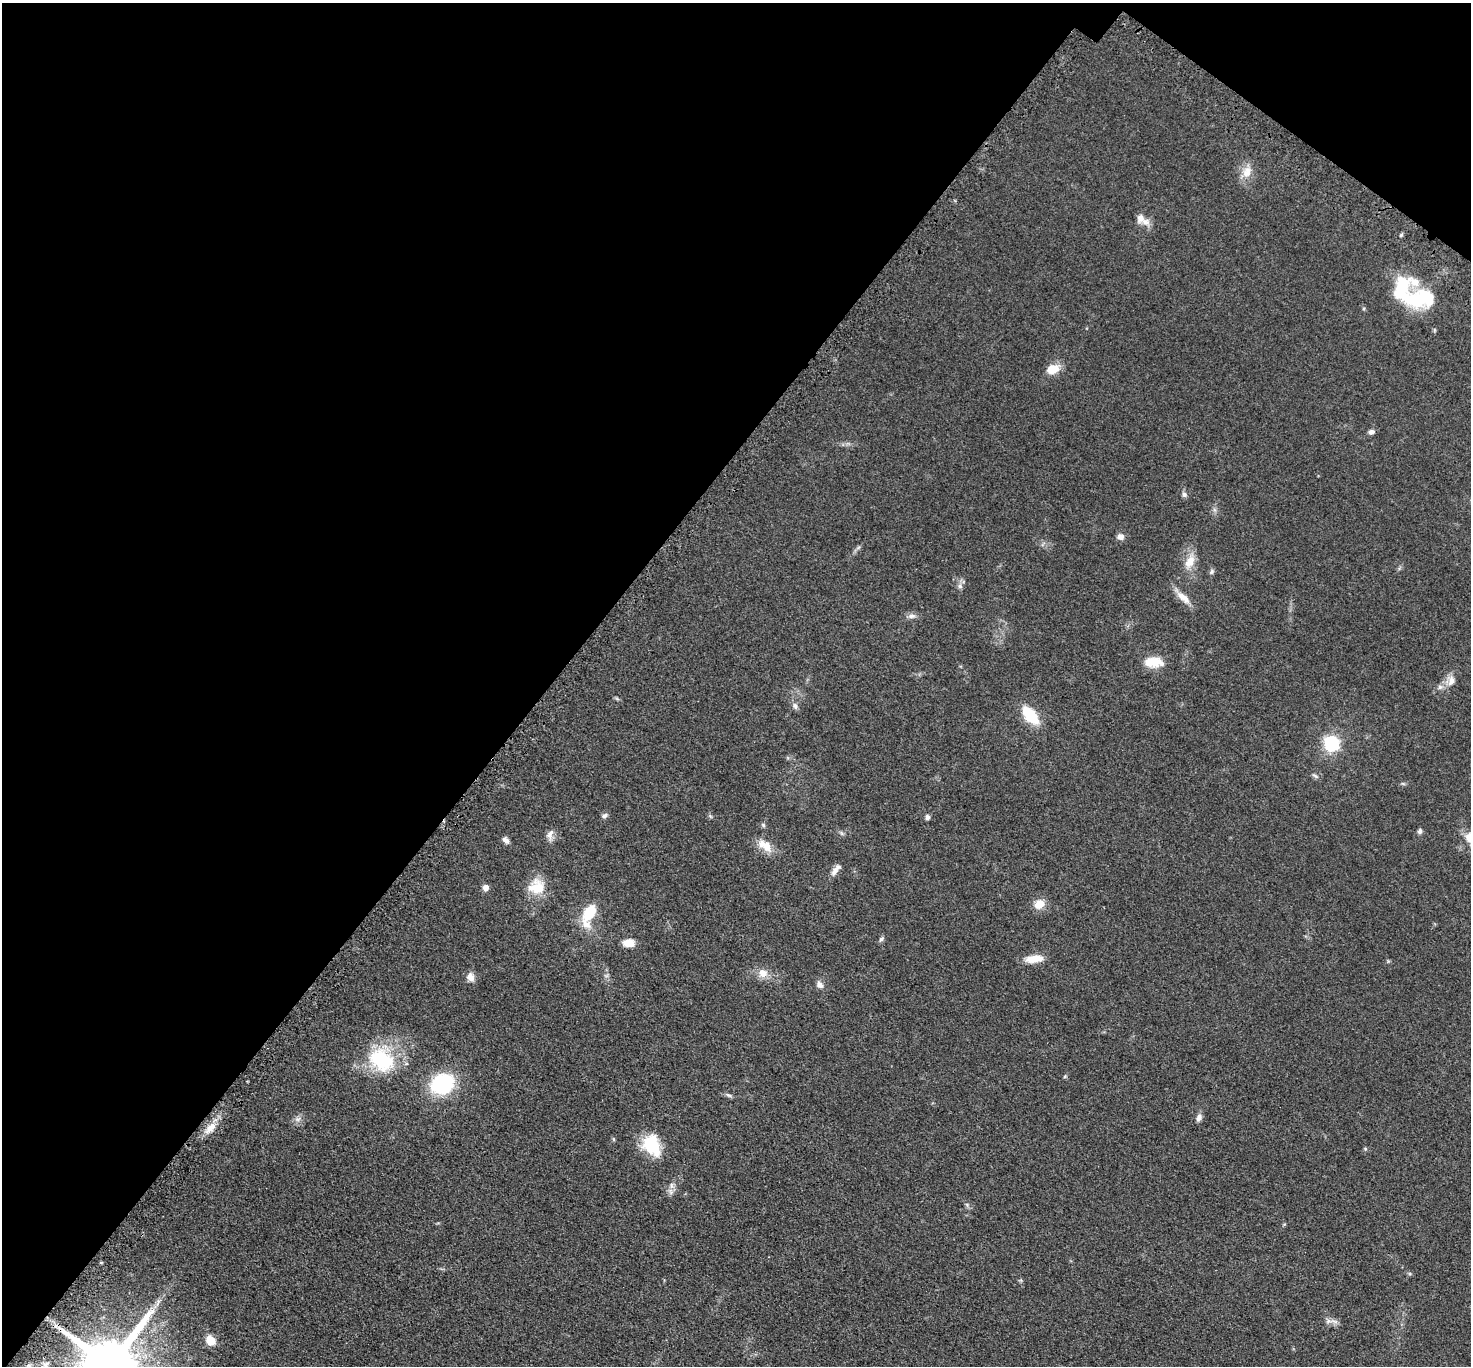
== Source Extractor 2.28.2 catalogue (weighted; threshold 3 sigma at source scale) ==
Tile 2 of 4 x 4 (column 2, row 1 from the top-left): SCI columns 1537-3005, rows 4445-5808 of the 6011 x 6022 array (HDU 1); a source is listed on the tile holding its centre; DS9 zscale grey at full resolution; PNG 1473 x 1368 px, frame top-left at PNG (2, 3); no overlay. Shown black and unused: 40% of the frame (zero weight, under 3 of 5 exposures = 4% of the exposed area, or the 3 px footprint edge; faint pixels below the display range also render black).
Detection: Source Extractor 2.28.2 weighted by HDU 2 'WHT'; one run over the whole footprint, this tile lists its part. Background 0.0471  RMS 0.0071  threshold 0.0319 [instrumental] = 3 sigma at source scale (4.5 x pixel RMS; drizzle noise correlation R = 1.50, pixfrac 1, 0.05/0.05 arcsec/px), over >= 5 px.
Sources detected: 59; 2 inside a brighter object's white glare — not listed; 4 inside a brighter listed object's ellipse — not listed separately; the other 53 listed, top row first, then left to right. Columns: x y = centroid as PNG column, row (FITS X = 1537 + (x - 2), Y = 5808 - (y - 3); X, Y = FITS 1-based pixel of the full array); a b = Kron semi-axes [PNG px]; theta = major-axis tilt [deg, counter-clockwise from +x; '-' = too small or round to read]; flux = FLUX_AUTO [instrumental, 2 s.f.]
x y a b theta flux
1247 172 17 12 77 8.5
1145 222 13 10 -14 5.1
1401 235 5 4 - 0.87
1414 299 33 20 -8 34
1053 369 12 9 18 13
1371 432 8 6 15 2.4
1184 494 8 6 -71 2
1120 537 9 8 - 3.2
858 548 7 4 20 1.2
1190 562 21 11 61 9.2
1212 572 8 6 55 1.5
960 586 8 6 -88 2.2
1183 598 22 9 -41 7.3
911 616 11 6 5 2.6
1153 662 25 13 -1 11
1451 681 14 10 76 5.5
1440 687 8 6 1 2.3
795 706 9 6 -63 2.3
1030 715 15 8 -50 36
1331 744 7 7 - 96
1315 776 9 5 -25 1.5
605 816 8 5 26 1.8
710 816 7 4 -71 0.93
927 817 6 6 - 2.2
763 825 6 5 - 1.1
1420 831 6 5 - 2
550 835 16 9 82 3.9
506 840 10 6 -47 2.6
765 846 22 11 -39 9.8
835 871 14 7 56 4.2
537 887 22 19 6 16
486 888 6 6 - 4.2
1039 904 10 9 - 9.5
589 913 17 10 58 22
881 939 8 5 45 1.6
629 943 14 9 0 6.6
1034 959 22 9 8 9
763 973 12 11 - 6.7
470 977 11 9 -72 4.6
819 985 11 8 -54 3.2
382 1060 35 27 -39 47
1065 1076 5 4 - 0.79
442 1084 20 16 25 64
728 1095 9 5 -26 1.5
1199 1118 10 6 71 3
298 1119 8 6 20 2.5
210 1128 18 9 52 8
652 1145 24 17 -62 29
1365 1149 5 4 - 0.82
671 1191 10 7 -67 2.9
1334 1321 16 4 -13 2.9
210 1340 10 9 - 9.6
110 1366 17 15 56 6400
Overlapping masked pixels (flux is a lower limit): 1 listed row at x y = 110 1366
Isophote crosses this tile's border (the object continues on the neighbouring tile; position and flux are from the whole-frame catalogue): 1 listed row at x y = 110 1366